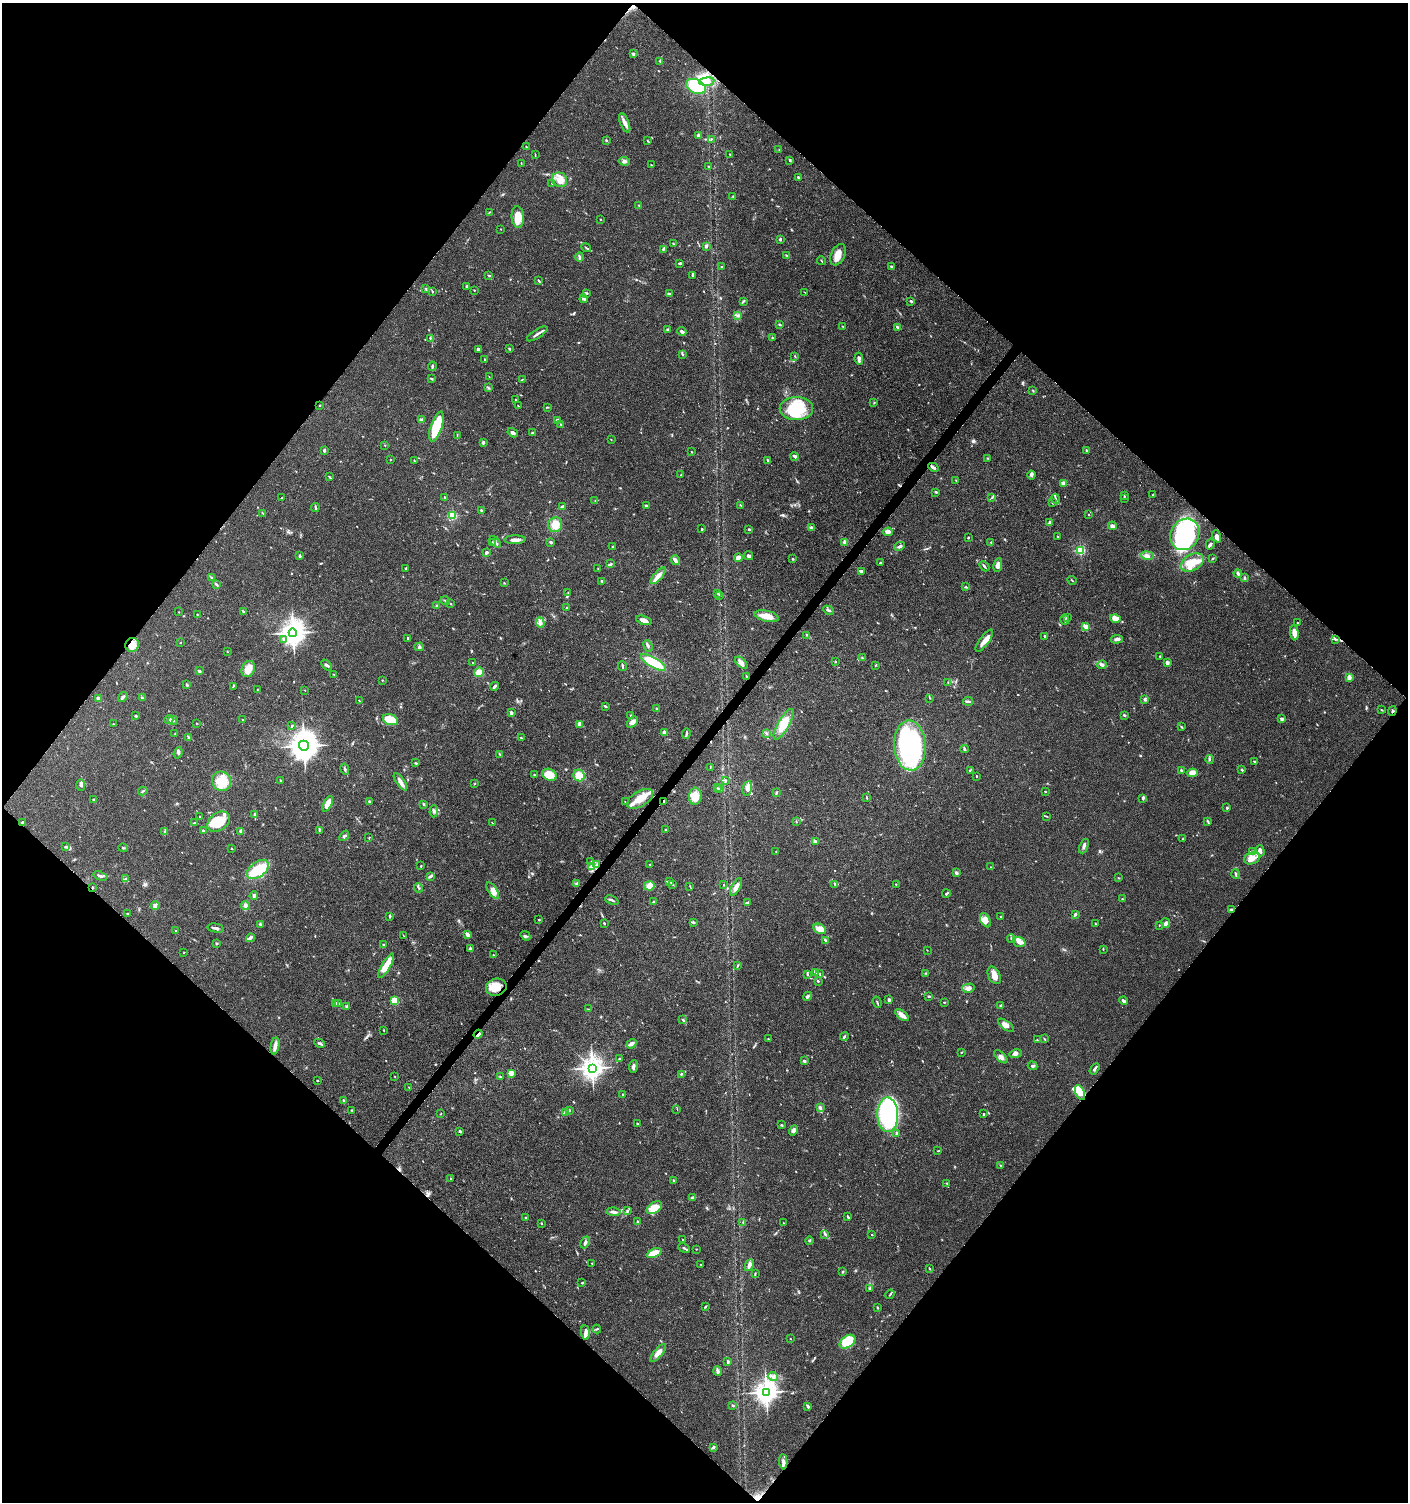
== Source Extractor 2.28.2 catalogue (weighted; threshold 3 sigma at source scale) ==
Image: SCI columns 240-5860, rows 4-6003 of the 6032 x 6014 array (HDU 1 of 3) = the unmasked area's bounding box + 8 px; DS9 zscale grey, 4 x 4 block average (1 PNG px = mean of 4 x 4 image px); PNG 1410 x 1504 px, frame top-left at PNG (2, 3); each listed source drawn as its Kron ellipse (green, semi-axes under 4 px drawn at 4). Shown black and unused: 50% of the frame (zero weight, under 5 of 9 exposures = <1% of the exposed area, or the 3 px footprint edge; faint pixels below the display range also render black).
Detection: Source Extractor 2.28.2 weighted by HDU 2 'WHT'. Background 0.0275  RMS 0.0024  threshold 0.00979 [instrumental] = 3 sigma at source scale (4.09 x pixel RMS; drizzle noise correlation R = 1.36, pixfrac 0.8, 0.0396/0.0396 arcsec/px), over >= 5 px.
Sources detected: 687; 1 too faint to see at this stretch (4 x 4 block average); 4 inside a brighter object's white glare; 5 cosmic-ray / hot-pixel residue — neither listed nor drawn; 12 coinciding with a brighter row at this scale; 41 inside a brighter listed object's ellipse — not listed separately; of the other 624, all 500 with FLUX_AUTO >= 0.565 (the completeness limit of this list) listed and drawn (124 fainter detections not listed), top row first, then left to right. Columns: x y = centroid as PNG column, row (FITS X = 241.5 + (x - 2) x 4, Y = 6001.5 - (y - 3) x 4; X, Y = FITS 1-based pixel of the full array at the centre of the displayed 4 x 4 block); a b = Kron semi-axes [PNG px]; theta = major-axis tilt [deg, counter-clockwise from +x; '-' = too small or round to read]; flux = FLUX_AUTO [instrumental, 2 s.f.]
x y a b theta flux
633 54 3 2 - 2.2
660 61 3 2 - 0.98
707 82 7 4 7 8.9
696 86 10 7 -25 63
625 123 10 4 -68 6.7
699 135 4 3 - 3.5
711 139 2 2 - 0.89
606 140 3 2 - 1.1
647 141 3 2 - 0.75
526 147 3 2 - 0.71
779 150 2 2 - 0.7
535 154 2 2 - 0.72
730 154 3 2 - 0.88
790 160 3 2 - 2.4
624 161 6 4 -7 3.7
521 163 3 2 - 0.57
651 165 2 2 - 0.81
709 167 3 2 - 0.85
798 177 2 2 - 2.8
560 180 8 7 - 12
552 183 2 2 - 0.61
733 197 3 2 - 0.85
639 205 2 2 - 0.67
489 212 3 2 - 0.78
518 217 11 6 -85 22
600 219 2 2 - 0.92
501 229 2 2 - 0.57
780 239 3 2 - 2.3
673 244 2 2 - 0.89
706 246 3 2 - 3.8
586 248 5 2 - 1.5
663 249 3 2 - 1.4
786 255 3 2 - 0.89
838 255 11 7 65 15
580 257 5 3 - 2.1
821 261 4 2 - 0.81
680 263 3 2 - 1.5
722 267 2 2 - 1.6
892 267 4 3 - 1.9
489 275 3 2 - 1.1
692 276 3 2 - 0.94
538 280 4 2 - 1.3
467 286 3 2 - 2
426 288 2 2 - 0.63
474 290 2 2 - 0.9
432 291 3 2 - 1.4
805 292 3 2 - 0.65
587 293 3 2 - 1.2
669 294 4 2 - 3.1
584 299 4 2 - 3.3
911 301 3 2 - 1.9
743 302 3 2 - 1.2
738 316 2 2 - 0.64
780 324 4 2 - 1.6
843 326 3 2 - 0.65
898 327 4 2 - 2.5
667 329 3 2 - 1.6
682 332 5 2 - 3.4
537 334 12 2 32 4
430 338 3 2 - 0.9
772 338 3 2 - 0.85
478 349 2 2 - 4
510 349 3 2 - 1.4
682 354 3 2 - 1
795 356 2 2 - 1.1
484 359 3 2 - 0.85
859 359 6 2 -83 3.7
432 366 5 2 - 2.3
489 377 3 2 - 0.76
431 379 3 2 - 1.6
522 380 2 2 - 0.72
489 388 2 2 - 0.81
1033 390 3 2 - 1
515 400 2 2 - 0.66
874 403 2 2 - 0.74
320 405 2 2 - 0.77
518 406 3 2 - 0.62
547 407 2 2 - 0.63
796 409 16 11 0 60
421 420 3 2 - 4.3
557 420 3 2 - 3.9
561 424 2 2 - 1.3
436 427 16 5 72 56
513 433 5 3 - 3.5
533 433 3 2 - 2
457 435 2 2 - 0.65
611 440 2 2 - 0.58
483 442 3 2 - 3.7
385 445 2 2 - 0.6
1086 450 2 2 - 1.2
324 451 3 2 - 2.2
692 452 3 2 - 0.68
795 456 4 2 - 4.5
987 458 2 2 - 0.63
391 460 2 2 - 0.57
414 460 2 2 - 0.66
767 460 3 2 - 1.2
933 467 5 2 - 4.3
681 475 4 2 - 0.86
1031 475 4 2 - 2.3
329 477 4 2 - 1.6
956 480 3 2 - 0.8
1064 483 3 2 - 7.3
936 492 3 2 - 1.5
1153 495 2 2 - 1.1
1124 496 3 2 - 1.4
444 497 3 2 - 0.79
992 497 3 2 - 1.3
281 498 2 2 - 0.77
1125 498 3 2 - 0.68
1056 499 5 2 - 1.9
595 501 2 2 - 0.74
1052 503 2 2 - 1.2
740 505 4 2 - 1.1
646 506 3 2 - 2.2
563 507 3 2 - 3.7
315 508 4 3 - 2.1
481 510 2 2 - 1.4
263 513 3 2 - 0.88
453 515 2 2 - 84
1089 515 2 2 - 0.77
1050 522 3 3 - 1.7
555 525 7 7 - 16
1112 526 5 3 - 4.3
811 528 3 3 - 3.1
702 529 3 2 - 1
749 529 3 2 - 1.5
888 532 5 4 - 4.2
1185 534 16 14 60 160
1057 536 3 2 - 0.68
1217 536 6 3 -71 5.7
968 537 2 2 - 1.1
515 540 10 3 1 6.2
492 542 3 2 - 1.1
495 542 7 2 -44 1.9
551 542 3 2 - 2.8
845 542 2 2 - 14
991 542 2 2 - 1.1
1210 544 5 2 - 2.2
612 546 2 2 - 0.81
900 546 6 2 24 2.9
1080 550 2 2 - 140
487 552 4 3 - 1.9
1147 555 6 4 -11 5.9
300 556 3 2 - 2.4
748 556 4 3 - 3.4
739 558 4 4 - 8.4
1213 558 3 2 - 0.88
792 559 4 2 - 0.96
675 560 5 3 - 3.6
1192 562 12 8 29 18
880 563 3 2 - 1.2
611 564 3 2 - 1.6
998 565 7 3 79 6.1
984 566 6 2 -47 2
405 568 2 2 - 1
598 568 2 2 - 0.6
861 571 3 2 - 4.7
1238 573 4 3 - 2.4
658 576 10 4 49 8
211 577 2 2 - 1.1
1244 578 4 2 - 1.6
1072 580 4 2 - 1.3
602 581 3 2 - 1.2
504 583 2 2 - 0.75
216 584 3 2 - 1.2
966 587 2 2 - 0.82
568 593 3 2 - 0.69
718 593 3 2 - 1.4
720 595 3 2 - 1
445 601 5 2 - 1.6
451 604 3 2 - 0.79
437 606 3 2 - 1.4
567 608 2 2 - 0.6
828 610 6 2 -25 3
179 612 2 2 - 0.56
244 612 3 2 - 0.98
197 614 2 2 - 0.7
767 616 12 5 -12 16
1067 617 3 2 - 0.89
1115 618 5 4 - 8.1
644 620 8 3 -17 8.6
1065 620 5 2 - 1.8
540 623 5 3 - 3.5
1298 623 2 2 - 0.59
1086 627 4 4 - 8
293 633 4 4 - 1300
1294 633 7 3 -84 12
806 635 2 2 - 0.73
1044 636 2 2 - 2.3
408 638 4 2 - 1.5
284 639 3 2 - 1.8
1117 639 6 3 6 4
1335 639 4 3 - 2.2
984 641 13 4 54 9.5
180 642 2 2 - 0.64
132 645 7 7 - 16
648 646 6 2 -69 2.3
419 647 5 3 - 2.1
227 651 3 2 - 0.66
1160 656 2 2 - 1
862 658 3 2 - 1.1
653 662 14 5 -30 47
835 662 2 2 - 0.78
473 663 2 2 - 0.86
741 663 7 4 -44 6.4
1167 663 4 3 - 3.4
326 665 6 2 -47 2.2
876 665 3 2 - 0.92
1102 665 4 4 - 2.9
622 666 5 2 - 2.8
248 669 8 6 68 15
199 671 3 2 - 3.2
479 672 5 4 - 17
334 674 3 2 - 0.7
747 676 3 2 - 1.1
1349 677 4 3 - 6
382 680 2 2 - 0.72
948 682 3 2 - 0.7
187 685 3 2 - 1.3
495 686 5 2 - 2.6
233 687 2 2 - 0.86
257 690 2 2 - 0.61
305 690 2 2 - 0.64
123 697 5 3 - 3.2
142 698 4 2 - 1.7
930 698 2 2 - 0.66
98 699 4 2 - 5.3
359 700 2 2 - 0.83
1145 700 3 3 - 1.8
968 701 5 3 - 2.2
605 706 4 2 - 2.1
656 708 3 2 - 1.1
1382 710 3 2 - 0.82
1392 711 4 2 - 1.6
511 713 3 2 - 5.4
631 715 2 2 - 1.7
1124 715 4 2 - 1.3
136 716 3 2 - 2.2
1282 719 4 2 - 3.9
169 720 5 4 - 3.7
173 720 5 3 - 2.8
243 720 3 2 - 0.76
390 720 8 5 -18 40
633 722 7 4 45 6.5
196 723 2 2 - 0.6
114 724 2 2 - 0.69
580 724 3 3 - 7.4
784 724 17 5 61 28
292 726 3 2 - 1.1
1181 727 4 2 - 1.2
665 733 2 2 - 26
766 733 3 2 - 1.4
175 734 3 2 - 0.92
686 734 5 2 - 1.6
188 737 3 2 - 1.2
521 738 2 2 - 0.96
910 745 25 16 -87 310
304 746 5 5 - 1900
964 749 4 2 - 2
178 753 6 3 71 2.6
500 755 2 2 - 0.7
1209 759 4 2 - 1.8
1254 762 2 2 - 1.5
416 763 4 2 - 1.3
710 767 2 2 - 0.68
345 769 6 2 -76 2.1
970 770 2 2 - 0.82
1242 770 2 2 - 1.7
1181 771 3 2 - 1.9
1192 773 5 4 - 15
534 775 2 2 - 0.93
549 775 8 5 -25 20
579 776 6 5 - 18
976 776 3 2 - 0.77
725 780 3 2 - 1
222 781 10 9 - 20
280 781 4 2 - 1
400 782 10 3 -56 7.1
474 784 2 2 - 0.69
81 785 5 4 - 3.8
717 788 2 2 - 0.7
720 789 3 2 - 1.2
747 789 7 4 79 8.2
143 791 5 2 - 1.8
1045 791 2 2 - 0.95
777 792 3 2 - 0.87
695 796 8 6 85 20
867 797 3 2 - 1.3
1143 798 3 3 - 1.6
93 799 3 2 - 1.3
640 799 14 7 31 20
664 801 2 2 - 1.3
369 802 2 2 - 1.8
625 802 2 2 - 0.58
328 804 8 3 63 24
424 804 3 2 - 1.2
1227 808 3 2 - 1.5
434 811 6 2 88 2.5
255 815 4 2 - 4
1046 816 4 2 - 1.1
200 817 3 2 - 0.6
1208 821 4 2 - 1.5
22 822 2 2 - 1.6
219 822 12 8 35 40
796 822 2 2 - 0.63
194 823 3 2 - 0.88
492 823 3 2 - 0.65
319 830 3 2 - 1.1
666 830 2 2 - 0.92
203 831 3 3 - 1.8
241 831 3 3 - 2.6
165 832 3 2 - 1.2
344 836 6 3 50 2.4
369 838 3 2 - 0.68
1182 839 2 2 - 0.75
815 841 4 3 - 2.9
65 846 2 2 - 0.73
1084 846 7 2 67 3.2
123 848 4 2 - 1.4
232 849 2 2 - 0.66
776 851 2 2 - 0.6
1260 851 5 2 - 6.4
1253 852 4 2 - 2.4
1252 858 8 5 20 15
591 862 2 2 - 0.71
650 864 2 2 - 0.94
597 865 4 2 - 1.5
421 866 3 2 - 0.75
591 867 2 2 - 1.5
991 867 2 2 - 0.58
258 869 12 7 36 43
956 873 2 2 - 6.3
1236 874 5 2 - 1.8
100 876 7 2 -18 2.9
431 876 3 3 - 1.9
1118 878 3 2 - 0.77
125 879 3 2 - 1.2
669 882 3 2 - 2.9
577 884 4 3 - 1.9
673 884 3 2 - 1.2
834 884 3 2 - 0.97
896 884 2 2 - 0.59
724 885 2 2 - 0.69
649 886 5 4 - 13
690 886 2 2 - 0.57
93 887 2 2 - 1.3
736 887 10 3 61 8.4
418 888 5 2 - 1.5
493 891 9 4 -56 8.2
946 894 4 2 - 2
254 896 4 2 - 2.6
1122 899 2 2 - 1.3
612 900 7 2 -24 2.8
654 902 3 2 - 2.1
748 902 3 3 - 1.7
155 905 4 3 - 5
245 906 4 4 - 4
1232 909 4 2 - 2.4
127 914 3 2 - 0.78
1075 914 3 2 - 2.8
390 916 3 2 - 2.2
1001 917 3 2 - 1.3
539 920 2 2 - 0.98
985 920 7 4 -62 6.9
693 922 4 2 - 1.6
604 923 2 2 - 1.5
1095 923 2 2 - 0.62
1166 923 5 3 - 3
261 924 3 2 - 1.1
1159 925 2 2 - 0.61
216 928 8 3 -12 3.4
820 929 7 4 -29 11
176 931 3 2 - 0.82
467 934 4 2 - 6.2
403 935 3 2 - 0.61
526 936 5 2 - 2.2
251 938 4 3 - 4
1011 939 5 2 - 1.2
825 940 4 2 - 1.5
1019 942 7 4 -16 8.1
216 944 3 3 - 1.2
383 945 3 2 - 1.2
470 949 3 2 - 3
1103 949 2 2 - 0.79
927 950 2 2 - 0.67
184 952 2 2 - 0.57
493 955 2 2 - 1
738 965 3 2 - 0.76
386 966 14 3 59 27
815 972 4 2 - 5
926 973 3 2 - 0.69
808 974 3 2 - 1.4
819 974 3 2 - 1.9
994 975 9 6 -63 9.3
818 981 2 2 - 1.4
496 987 10 8 15 23
968 988 6 4 15 6.1
808 996 5 3 - 2.6
929 996 3 2 - 1.4
394 1000 2 2 - 78
889 1000 4 3 - 2.3
1123 1001 4 2 - 3.4
877 1002 6 2 -70 1.4
944 1002 3 2 - 0.96
338 1003 4 3 - 1.8
336 1004 3 3 - 4.1
347 1006 4 3 - 1.8
1000 1006 3 2 - 0.97
588 1009 2 2 - 0.61
902 1015 8 4 -39 6.7
683 1020 2 2 - 0.88
1006 1025 9 4 -36 6.2
384 1030 3 2 - 0.78
478 1034 4 2 - 6.4
844 1036 4 2 - 1.8
768 1039 2 2 - 0.73
1044 1039 3 2 - 1.1
1037 1040 2 2 - 0.78
319 1043 6 2 -25 2.4
632 1044 5 3 - 3.7
275 1046 8 4 80 5.9
961 1052 2 2 - 0.74
1016 1054 6 4 13 4.1
1001 1057 8 3 -46 4.3
619 1058 2 2 - 0.8
804 1061 3 2 - 2.7
1033 1066 5 3 - 2.4
633 1067 6 2 83 4.6
592 1068 3 3 - 980
1095 1069 6 2 58 2.5
511 1073 2 2 - 17
681 1074 3 3 - 1.7
395 1076 2 2 - 0.59
500 1077 3 2 - 1.5
318 1081 3 2 - 0.79
409 1088 2 2 - 0.59
1080 1092 8 4 -64 30
623 1094 3 2 - 1.1
344 1100 3 2 - 1.6
820 1107 3 3 - 3.4
677 1109 3 2 - 0.62
351 1110 2 2 - 0.78
569 1110 3 3 - 1.5
566 1112 3 3 - 5.6
441 1113 3 2 - 0.58
984 1114 2 2 - 1.6
888 1115 17 10 -88 280
637 1124 3 2 - 1.8
782 1125 3 2 - 1
793 1130 5 3 - 4.5
460 1131 3 2 - 2.4
897 1133 4 3 - 2.3
938 1151 2 2 - 0.57
1001 1166 3 2 - 1.1
451 1179 3 2 - 1.1
674 1180 3 2 - 1.2
946 1183 2 2 - 0.76
693 1198 4 2 - 2.7
654 1208 8 5 33 22
627 1211 3 2 - 1.4
614 1212 7 3 -6 3.8
848 1217 3 2 - 2.1
526 1218 3 2 - 1
637 1222 4 2 - 1
541 1223 2 2 - 0.95
743 1223 2 2 - 0.61
784 1223 3 2 - 0.65
825 1234 4 2 - 1.7
872 1235 2 2 - 0.82
683 1240 2 2 - 0.81
809 1241 4 2 - 1.4
585 1242 6 3 66 3.1
684 1248 6 2 -25 2.6
696 1249 2 2 - 0.7
654 1253 8 3 21 21
592 1263 2 2 - 0.76
701 1264 2 2 - 0.78
749 1265 6 3 68 7.5
929 1268 3 2 - 1
843 1272 3 2 - 1.2
755 1274 3 2 - 1
582 1283 3 2 - 0.9
869 1289 4 2 - 1.8
890 1294 5 2 - 1.4
705 1306 4 2 - 1.1
877 1308 3 2 - 1.2
597 1329 4 2 - 1.3
585 1332 7 3 -82 4.5
790 1339 2 2 - 0.63
847 1342 9 5 35 65
658 1353 11 4 50 10
728 1362 3 2 - 1.9
718 1371 5 3 - 3.2
773 1377 5 3 - 4
766 1392 4 3 - 1200
733 1406 2 2 - 1.6
808 1406 4 2 - 2.4
713 1447 4 3 - 2.9
783 1462 8 4 -86 4.9
Overlapping masked pixels (flux is a lower limit): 8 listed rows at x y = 132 645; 1392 711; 664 801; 93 887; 1232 909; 496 987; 478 1034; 1080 1092
Diffuse or blended objects may show on this block-average render without a row.